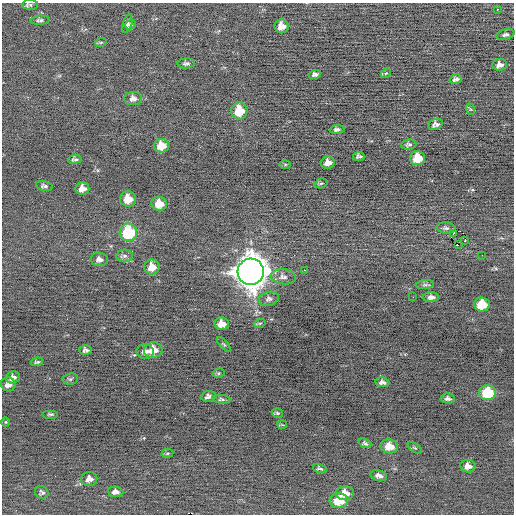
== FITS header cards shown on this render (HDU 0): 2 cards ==
NAXIS1  =                  512 / Axis length
NAXIS2  =                  512 / Axis length

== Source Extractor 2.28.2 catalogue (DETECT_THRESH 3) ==
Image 512 x 512 px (HDU 0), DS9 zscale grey, 1 PNG px = 1 image px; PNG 516 x 516 px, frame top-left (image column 1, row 512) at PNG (2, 3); each listed source drawn as its Kron ellipse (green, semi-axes under 4 px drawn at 4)
Background -0.0846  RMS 0.66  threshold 1.97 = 3 sigma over >= 5 px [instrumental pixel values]
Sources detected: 79; all 79 listed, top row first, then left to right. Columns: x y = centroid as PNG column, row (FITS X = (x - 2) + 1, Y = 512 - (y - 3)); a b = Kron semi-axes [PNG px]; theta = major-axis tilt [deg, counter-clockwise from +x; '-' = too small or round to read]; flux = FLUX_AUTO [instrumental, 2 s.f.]
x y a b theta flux
30 5 8 5 -2 90
497 9 2 2 - 330
40 20 10 4 4 110
127 24 9 4 75 120
131 25 5 4 - 82
281 26 7 7 - 430
505 35 9 5 13 100
101 42 6 3 19 59
186 63 9 5 4 110
500 65 7 6 - 200
386 73 5 4 - 57
315 74 6 4 17 140
456 79 6 4 16 130
133 98 9 6 0 220
470 109 6 3 -70 51
239 111 8 8 - 1200
435 124 8 5 22 150
337 129 7 4 5 110
409 145 8 5 6 98
161 146 7 7 - 650
359 156 6 4 10 100
417 158 7 7 - 890
75 159 7 3 7 85
328 163 7 6 - 300
285 164 5 4 - 54
321 183 7 4 16 79
44 186 8 5 -11 110
82 188 7 6 - 320
128 199 8 7 - 700
159 204 8 7 - 640
446 228 9 5 -5 120
128 232 9 8 - 3000
454 233 4 2 - 28
465 240 3 2 - 89
458 245 3 2 - 25000
482 255 2 2 - 34
125 256 8 6 0 150
99 259 8 6 -5 210
152 267 7 7 - 510
305 270 2 2 - 140
251 272 13 13 - 79000
283 277 12 7 -7 240
425 285 9 4 7 110
413 297 2 2 - 19
431 297 8 5 1 180
269 299 10 7 15 160
482 304 8 7 - 1200
260 323 6 3 18 48
222 324 7 6 - 490
224 344 9 4 -47 71
86 350 6 5 - 130
153 350 9 7 7 620
145 351 9 7 -8 250
37 362 6 3 9 76
219 373 6 5 - 67
13 377 7 5 18 210
70 379 7 5 9 84
382 382 7 5 -9 140
8 384 7 7 - 240
488 393 8 7 - 1900
208 396 8 5 5 150
221 399 9 4 -4 94
448 399 7 5 -4 140
277 413 6 4 -16 74
51 414 8 4 0 87
6 422 4 4 - 45
282 425 5 3 - 45
365 443 7 4 -23 94
389 446 9 7 -9 610
415 448 8 4 -34 63
167 453 6 3 9 50
468 466 7 6 - 260
320 468 7 3 -18 82
379 476 8 5 -14 180
89 479 8 7 - 240
42 492 7 6 - 100
116 492 8 5 -4 210
345 493 9 6 2 470
339 501 9 7 -1 900